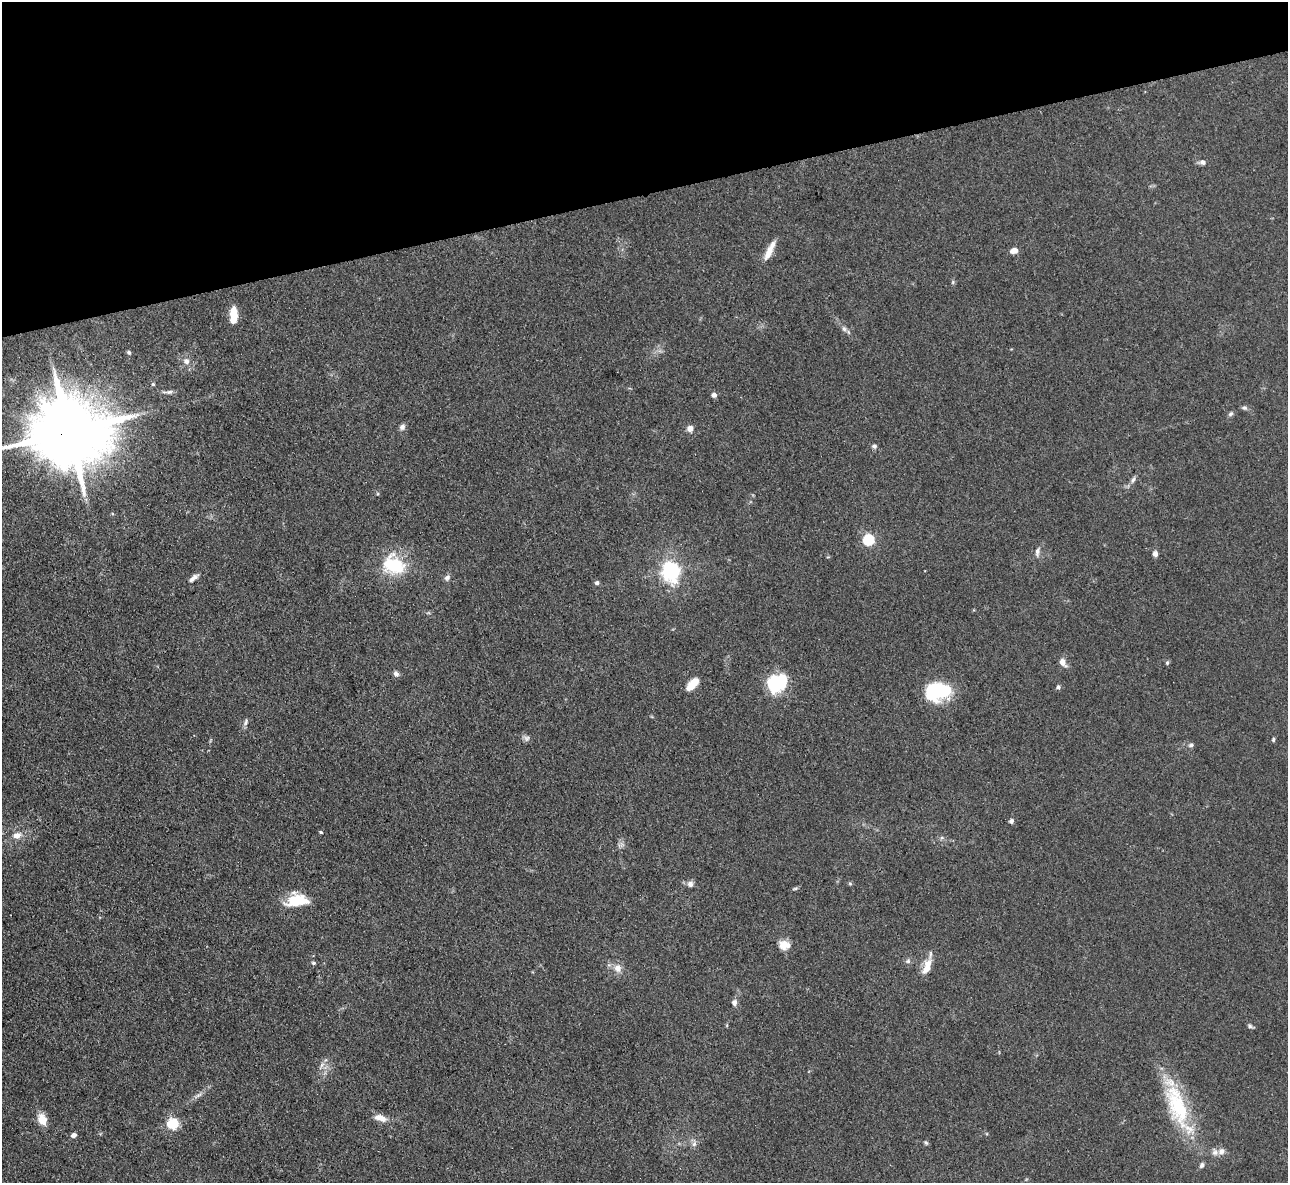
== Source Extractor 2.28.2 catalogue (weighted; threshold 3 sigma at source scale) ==
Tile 3 of 4 x 4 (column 3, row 1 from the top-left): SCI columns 2575-3860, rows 3808-4988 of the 5147 x 5132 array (HDU 1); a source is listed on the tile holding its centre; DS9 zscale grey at full resolution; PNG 1290 x 1185 px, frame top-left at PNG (2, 2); no overlay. Shown black and unused: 16% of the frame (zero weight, under 3 of 4 exposures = <1% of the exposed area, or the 3 px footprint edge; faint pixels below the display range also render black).
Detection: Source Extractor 2.28.2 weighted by HDU 2 'WHT'; one run over the whole footprint, this tile lists its part. Background 0.0862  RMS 0.0069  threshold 0.0309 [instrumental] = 3 sigma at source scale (4.5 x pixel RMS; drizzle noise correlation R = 1.50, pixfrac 1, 0.05/0.05 arcsec/px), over >= 5 px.
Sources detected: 65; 2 inside a brighter object's white glare — not listed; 2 inside a brighter listed object's ellipse — not listed separately; the other 61 listed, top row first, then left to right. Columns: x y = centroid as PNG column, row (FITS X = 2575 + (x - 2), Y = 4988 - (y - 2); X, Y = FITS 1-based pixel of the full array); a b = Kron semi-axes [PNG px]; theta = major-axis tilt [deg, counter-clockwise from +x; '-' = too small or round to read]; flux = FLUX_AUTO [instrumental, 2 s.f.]
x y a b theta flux
1203 162 6 5 - 2.6
769 251 26 7 64 8.4
1014 251 8 5 12 5.3
234 314 15 7 -88 12
844 329 9 5 -63 2.1
129 352 6 4 -49 1.1
186 361 8 7 - 3.8
153 384 4 4 - 0.99
169 392 11 6 6 2.3
714 395 6 5 - 2.5
1244 408 7 5 -3 1.5
1231 414 8 5 41 1.5
402 427 8 7 - 2.3
690 428 5 5 - 6.7
69 432 22 18 7 8500
874 446 7 5 -35 1.7
1133 479 9 5 65 2
378 494 5 3 - 0.71
868 540 5 5 - 73
1037 552 14 5 83 2.7
1155 554 6 5 - 3.2
394 565 31 24 -25 34
670 571 7 7 - 240
193 578 14 5 39 3.3
447 578 8 7 - 2.2
597 583 5 4 - 1.8
1063 662 10 6 -56 4.9
1167 663 6 5 - 1.1
396 674 8 6 -55 2.3
777 683 22 18 29 38
692 684 15 7 50 11
1058 687 6 5 - 1.5
940 690 27 17 2 42
246 722 11 5 75 2
527 738 8 8 - 2.1
1273 740 5 4 - 1
1191 745 7 5 18 1.6
1011 821 6 6 - 1.6
321 832 4 4 - 0.9
17 836 8 7 - 5.8
690 884 8 8 - 2.7
850 884 6 3 -20 0.86
795 889 7 3 9 1
297 900 27 15 7 21
784 945 14 11 -3 7.5
908 961 7 5 22 1.7
313 963 5 4 - 1.2
927 967 23 9 69 9.6
618 968 11 10 - 5.4
734 1003 7 6 - 3.1
1250 1026 7 5 -30 1.5
321 1065 12 5 63 2.7
198 1095 13 4 32 2.8
1177 1107 68 22 -69 58
380 1118 17 8 -17 7
42 1119 14 9 -67 8.9
173 1124 5 5 - 70
74 1135 5 4 - 3.1
926 1143 7 4 -53 1.1
694 1144 9 6 74 2.4
1221 1151 9 8 - 3.6
Overlapping masked pixels (flux is a lower limit): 1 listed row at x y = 69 432
Isophote crosses this tile's border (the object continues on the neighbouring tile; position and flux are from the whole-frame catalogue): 1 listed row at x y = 69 432